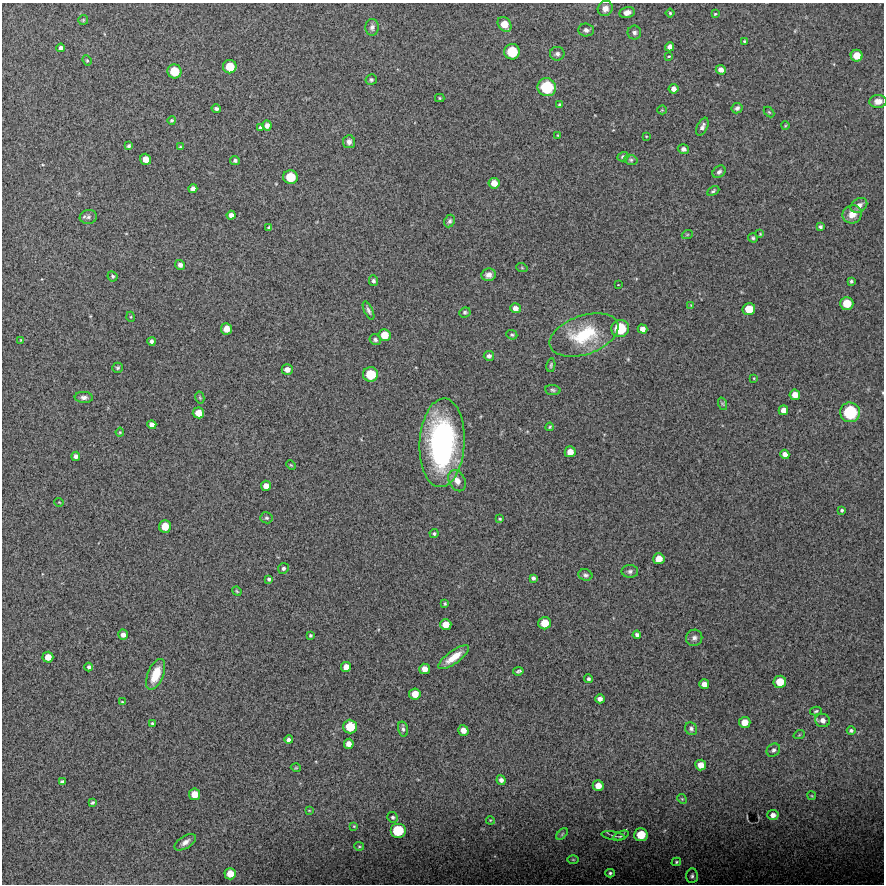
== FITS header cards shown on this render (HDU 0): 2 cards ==
NAXIS1  =                  882 /Length X axis
NAXIS2  =                  882 /Length Y axis

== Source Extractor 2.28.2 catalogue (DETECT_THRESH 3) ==
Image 882 x 882 px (HDU 0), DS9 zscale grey, 1 PNG px = 1 image px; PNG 886 x 886 px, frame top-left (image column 1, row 882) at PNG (2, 3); each listed source drawn as its Kron ellipse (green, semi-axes under 4 px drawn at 4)
Background 12300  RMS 320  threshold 946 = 3 sigma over >= 5 px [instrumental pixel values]
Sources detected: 179; all 179 listed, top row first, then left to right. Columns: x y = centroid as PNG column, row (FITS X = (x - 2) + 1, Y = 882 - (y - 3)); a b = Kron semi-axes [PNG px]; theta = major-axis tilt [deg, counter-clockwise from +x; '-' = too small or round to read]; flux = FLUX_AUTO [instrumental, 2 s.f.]
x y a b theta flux
605 8 8 7 - 1.3e+05
627 12 8 5 12 1.1e+05
670 13 4 4 - 2.6e+04
715 14 3 3 - 2.1e+04
83 20 5 5 - 2.7e+04
505 24 8 6 -52 2.8e+05
372 27 8 6 86 7.1e+04
586 30 8 6 -5 7.1e+04
634 33 7 7 - 6.5e+04
744 41 3 3 - 2.2e+04
670 47 5 4 - 1.1e+05
61 48 4 4 - 5.8e+04
512 52 8 7 - 6.3e+05
557 54 7 7 - 6.8e+04
669 56 4 3 - 2.3e+04
857 56 6 6 - 2.7e+05
87 60 5 4 - 2.8e+04
230 67 7 6 - 4.3e+05
721 70 5 4 - 1.3e+05
174 71 7 7 - 4.6e+05
371 80 6 5 - 3.9e+04
547 87 9 9 - 9.2e+05
674 89 5 5 - 1.0e+05
440 98 5 4 - 2.3e+04
878 101 9 6 4 1.4e+05
559 105 3 3 - 2.8e+04
737 108 6 5 - 5.4e+04
216 109 4 3 - 4.6e+04
662 110 4 4 - 1.9e+04
769 112 6 4 -45 2.6e+04
172 120 4 4 - 3.1e+04
267 126 5 4 - 8.5e+04
785 126 4 3 - 1.7e+04
702 127 10 5 65 8.6e+04
260 128 3 3 - 3.9e+04
558 135 3 2 - 1.4e+04
646 136 4 2 - 1.5e+04
349 142 6 6 - 8.0e+04
129 146 4 3 - 3.7e+04
180 147 3 3 - 1.7e+04
683 149 5 5 - 6.5e+04
623 157 5 4 - 4.7e+04
146 159 6 5 - 2.0e+05
235 160 5 4 - 4.5e+04
631 160 7 5 -14 3.5e+04
719 172 7 5 39 5.8e+04
290 177 7 7 - 4.7e+05
494 183 5 5 - 2.1e+05
193 189 4 4 - 8.3e+04
713 191 6 4 26 3.6e+04
859 205 9 7 35 1.1e+05
852 214 10 9 - 2.0e+05
231 215 4 4 - 1.0e+05
88 217 8 7 - 6.6e+04
450 221 6 5 - 4.8e+04
820 227 4 3 - 3.7e+04
269 228 4 4 - 5.0e+04
760 234 3 3 - 1.7e+04
687 235 5 3 - 2.3e+04
753 238 5 4 - 3.4e+04
180 265 5 5 - 8.1e+04
522 268 6 3 -19 1.9e+04
489 275 7 6 - 1.1e+05
112 276 5 4 - 3.8e+04
373 281 5 4 - 5.5e+04
851 281 4 3 - 3.8e+04
618 285 3 2 - 1.1e+04
847 303 6 6 - 3.7e+05
691 305 4 4 - 1.5e+04
515 308 5 5 - 1.1e+05
749 309 6 6 - 3.3e+05
368 310 10 4 -64 5.8e+04
465 312 6 5 - 3.7e+04
131 317 5 3 - 2.0e+04
620 328 9 8 - 7.4e+05
226 329 5 5 - 2.1e+05
642 329 5 4 - 1.2e+05
384 335 6 6 - 2.9e+05
512 335 5 4 - 3.4e+04
584 335 36 19 19 1.2e+06
21 340 4 3 - 1.8e+04
375 340 6 5 - 4.7e+04
151 341 4 4 - 6.6e+04
489 356 5 5 - 5.8e+04
551 365 7 4 80 3.2e+04
118 368 5 5 - 3.5e+04
287 369 5 5 - 1.3e+05
371 374 7 7 - 5.4e+05
754 378 3 2 - 1.5e+04
553 390 8 5 -4 4.3e+04
795 395 5 5 - 1.7e+05
84 397 9 5 -3 7.6e+04
200 398 6 4 -78 2.8e+04
723 404 6 4 -71 2.9e+04
783 410 5 5 - 1.2e+05
850 412 10 10 - 1.0e+06
198 413 6 5 - 2.3e+05
152 425 5 4 - 1.0e+05
550 427 4 3 - 2.3e+04
120 432 4 4 - 2.3e+04
442 443 44 22 87 4.3e+06
570 452 5 5 - 1.8e+05
785 454 5 4 - 1.0e+05
76 456 4 4 - 7.6e+04
291 465 5 3 - 2.0e+04
457 481 11 8 -63 1.7e+05
266 486 5 5 - 1.6e+05
59 502 5 3 - 1.4e+04
842 510 4 3 - 3.2e+04
266 518 6 5 - 3.9e+04
500 519 4 3 - 2.7e+04
165 526 6 6 - 3.1e+05
434 533 4 4 - 3.1e+04
659 559 6 5 - 2.3e+05
283 568 5 5 - 4.7e+04
630 571 8 6 -1 6.4e+04
585 575 7 5 -21 5.3e+04
533 578 4 4 - 4.3e+04
269 579 3 3 - 3.6e+04
237 591 5 4 - 2.5e+04
445 604 4 3 - 2.6e+04
545 623 6 6 - 3.3e+05
446 624 6 5 - 2.3e+05
123 635 5 4 - 8.6e+04
310 635 4 4 - 3.1e+04
637 635 4 4 - 6.6e+04
694 638 8 8 - 8.2e+04
48 657 5 5 - 2.0e+05
453 657 18 6 36 2.9e+05
89 667 4 3 - 4.4e+04
346 667 5 5 - 1.4e+05
425 669 5 5 - 1.7e+05
518 671 5 3 - 3.2e+04
156 674 16 8 68 4.7e+05
588 679 4 4 - 4.3e+04
780 682 6 6 - 3.5e+05
704 684 5 5 - 1.4e+05
415 694 6 5 - 2.3e+05
600 699 5 4 - 8.8e+04
122 702 3 3 - 1.8e+04
816 711 6 3 13 3.0e+04
823 720 7 6 - 1.2e+05
745 722 5 5 - 2.2e+05
152 723 3 3 - 2.6e+04
350 727 7 7 - 4.5e+05
403 729 7 5 -76 4.8e+04
691 729 6 6 - 5.5e+04
463 730 5 5 - 1.7e+05
851 730 4 4 - 4.1e+04
799 735 6 3 19 2.2e+04
289 740 4 4 - 6.0e+04
349 744 5 5 - 1.3e+05
773 750 7 6 - 5.6e+04
701 765 5 5 - 1.9e+05
296 768 5 3 - 1.9e+04
501 780 5 4 - 8.2e+04
62 782 4 4 - 5.6e+04
598 786 5 5 - 1.9e+05
194 794 6 5 - 2.3e+05
812 796 4 3 - 1.9e+04
682 799 5 4 - 2.5e+04
92 803 3 3 - 3.3e+04
309 810 4 2 - 1.5e+04
773 815 5 5 - 1.2e+05
393 817 5 5 - 4.5e+04
490 820 4 3 - 1.8e+04
354 826 4 3 - 2.0e+04
398 831 8 7 - 6.5e+05
562 834 7 4 46 3.4e+04
641 835 7 6 - 4.0e+05
613 836 12 2 -9 2.9e+04
621 836 8 3 24 2.6e+04
185 842 12 6 32 1.0e+05
359 846 5 4 - 2.7e+04
573 860 6 4 -1 2.9e+04
676 862 5 4 - 2.9e+04
610 873 5 4 - 3.6e+04
230 874 6 5 - 2.5e+05
692 876 7 6 - 5.4e+04